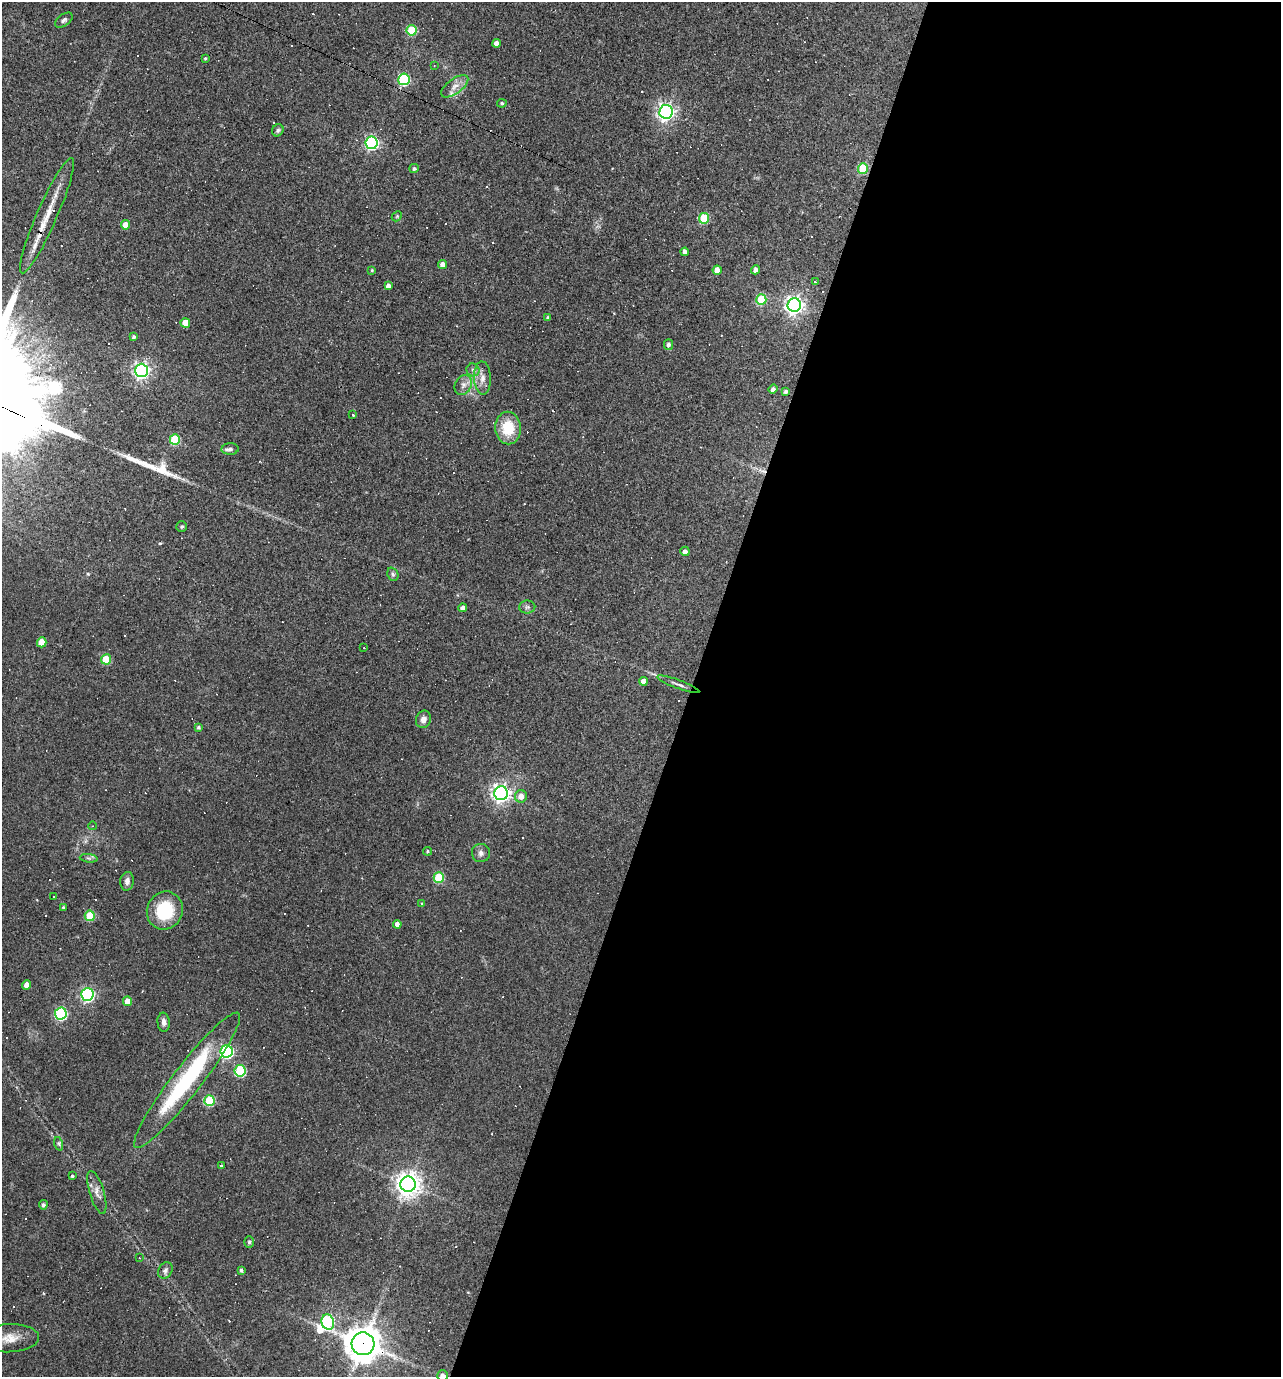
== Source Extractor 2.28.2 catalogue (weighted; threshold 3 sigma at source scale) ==
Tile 12 of 4 x 4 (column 4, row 3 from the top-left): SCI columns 3970-5248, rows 1376-2750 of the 5514 x 5499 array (HDU 1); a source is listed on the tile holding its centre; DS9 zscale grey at full resolution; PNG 1283 x 1379 px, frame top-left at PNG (2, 2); each listed source drawn as its Kron ellipse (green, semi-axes under 4 px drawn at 4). Shown black and unused: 46% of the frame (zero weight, under 3 of 4 exposures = <1% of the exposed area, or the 3 px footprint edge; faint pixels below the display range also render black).
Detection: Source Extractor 2.28.2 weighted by HDU 2 'WHT'; one run over the whole footprint, this tile lists its part. Background 0.0693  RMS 0.0056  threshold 0.0251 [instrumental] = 3 sigma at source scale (4.5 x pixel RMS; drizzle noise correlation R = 1.50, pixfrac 1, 0.05/0.05 arcsec/px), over >= 5 px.
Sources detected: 132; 2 inside a brighter object's white glare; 38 cosmic-ray / hot-pixel residue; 1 long thin detection or spike segment (spike, bleed or trail) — neither listed nor drawn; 2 inside a brighter listed object's ellipse — not listed separately; the other 89 listed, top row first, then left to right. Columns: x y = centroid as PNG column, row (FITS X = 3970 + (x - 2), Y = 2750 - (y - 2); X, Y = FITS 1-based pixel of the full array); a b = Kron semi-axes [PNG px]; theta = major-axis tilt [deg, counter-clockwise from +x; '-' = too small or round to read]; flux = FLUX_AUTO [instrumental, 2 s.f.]
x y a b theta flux
64 20 10 5 35 1.5
412 30 5 5 - 28
496 43 4 4 - 3.5
205 58 3 3 - 0.65
434 65 3 2 - 0.4
404 79 6 5 - 60
455 86 16 7 36 4.1
502 103 4 4 - 0.87
666 112 7 6 - 210
278 130 6 5 - 1.1
372 143 6 6 - 100
414 168 5 4 - 1.2
863 168 5 5 - 23
47 216 63 10 66 15
397 216 6 4 47 0.71
704 218 5 5 - 27
126 225 4 4 - 6
685 252 4 4 - 2.6
443 264 4 4 - 3.7
372 270 3 3 - 0.52
717 270 5 4 - 5.5
756 270 4 4 - 2.8
815 282 3 3 - 1.4
388 286 4 4 - 2.6
761 300 5 5 - 28
794 305 7 6 - 250
548 318 3 3 - 0.82
185 323 5 4 - 8.2
134 337 4 3 - 1.2
668 344 5 4 - 1.7
141 370 6 6 - 190
473 370 6 6 - 1.5
482 378 17 8 -87 4.4
463 385 10 8 60 3
773 389 5 4 - 1.9
786 391 3 3 - 1.2
353 415 3 3 - 3.4
508 428 16 13 -88 16
175 440 5 5 - 31
230 449 8 5 3 1.6
182 527 5 5 - 0.92
685 551 4 4 - 2.4
393 574 7 5 -67 1.1
527 607 8 6 1 1.5
462 608 4 4 - 2.6
42 642 5 5 - 9.3
364 648 3 2 - 0.53
106 659 5 5 - 20
643 681 4 4 - 2.9
678 684 22 3 -20 1.9
423 719 9 7 75 2.9
199 727 4 4 - 1.1
501 793 7 6 - 270
521 796 6 6 - 4.1
93 826 4 3 - 0.41
427 851 4 4 - 0.73
481 853 9 9 - 2.3
89 858 9 3 -5 1
439 877 5 5 - 32
127 881 9 6 82 2.5
53 896 3 3 - 1.8
422 903 4 4 - 0.56
63 907 3 3 - 0.68
165 911 19 18 - 25
90 916 5 5 - 23
397 924 4 4 - 2.6
27 985 4 4 - 4
87 994 6 6 - 120
127 1001 5 4 - 5.8
61 1014 6 6 - 67
164 1022 9 6 -84 2.3
227 1051 6 6 - 95
240 1071 6 5 - 45
187 1080 85 14 52 62
209 1100 5 5 - 35
59 1144 7 4 -72 0.99
221 1166 3 3 - 0.72
72 1176 3 3 - 0.86
408 1184 8 7 - 510
97 1192 22 7 -73 4.1
43 1205 4 4 - 1.4
249 1242 6 5 - 0.97
140 1258 3 2 - 0.41
165 1270 8 6 60 1.8
241 1270 3 3 - 1.3
328 1322 8 6 -72 64
9 1338 30 14 3 11
363 1344 11 11 - 1100
443 1376 5 5 - 2.6
Overlapping masked pixels (flux is a lower limit): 1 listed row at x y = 363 1344
Isophote crosses this tile's border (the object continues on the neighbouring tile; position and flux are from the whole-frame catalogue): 2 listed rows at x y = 9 1338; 443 1376